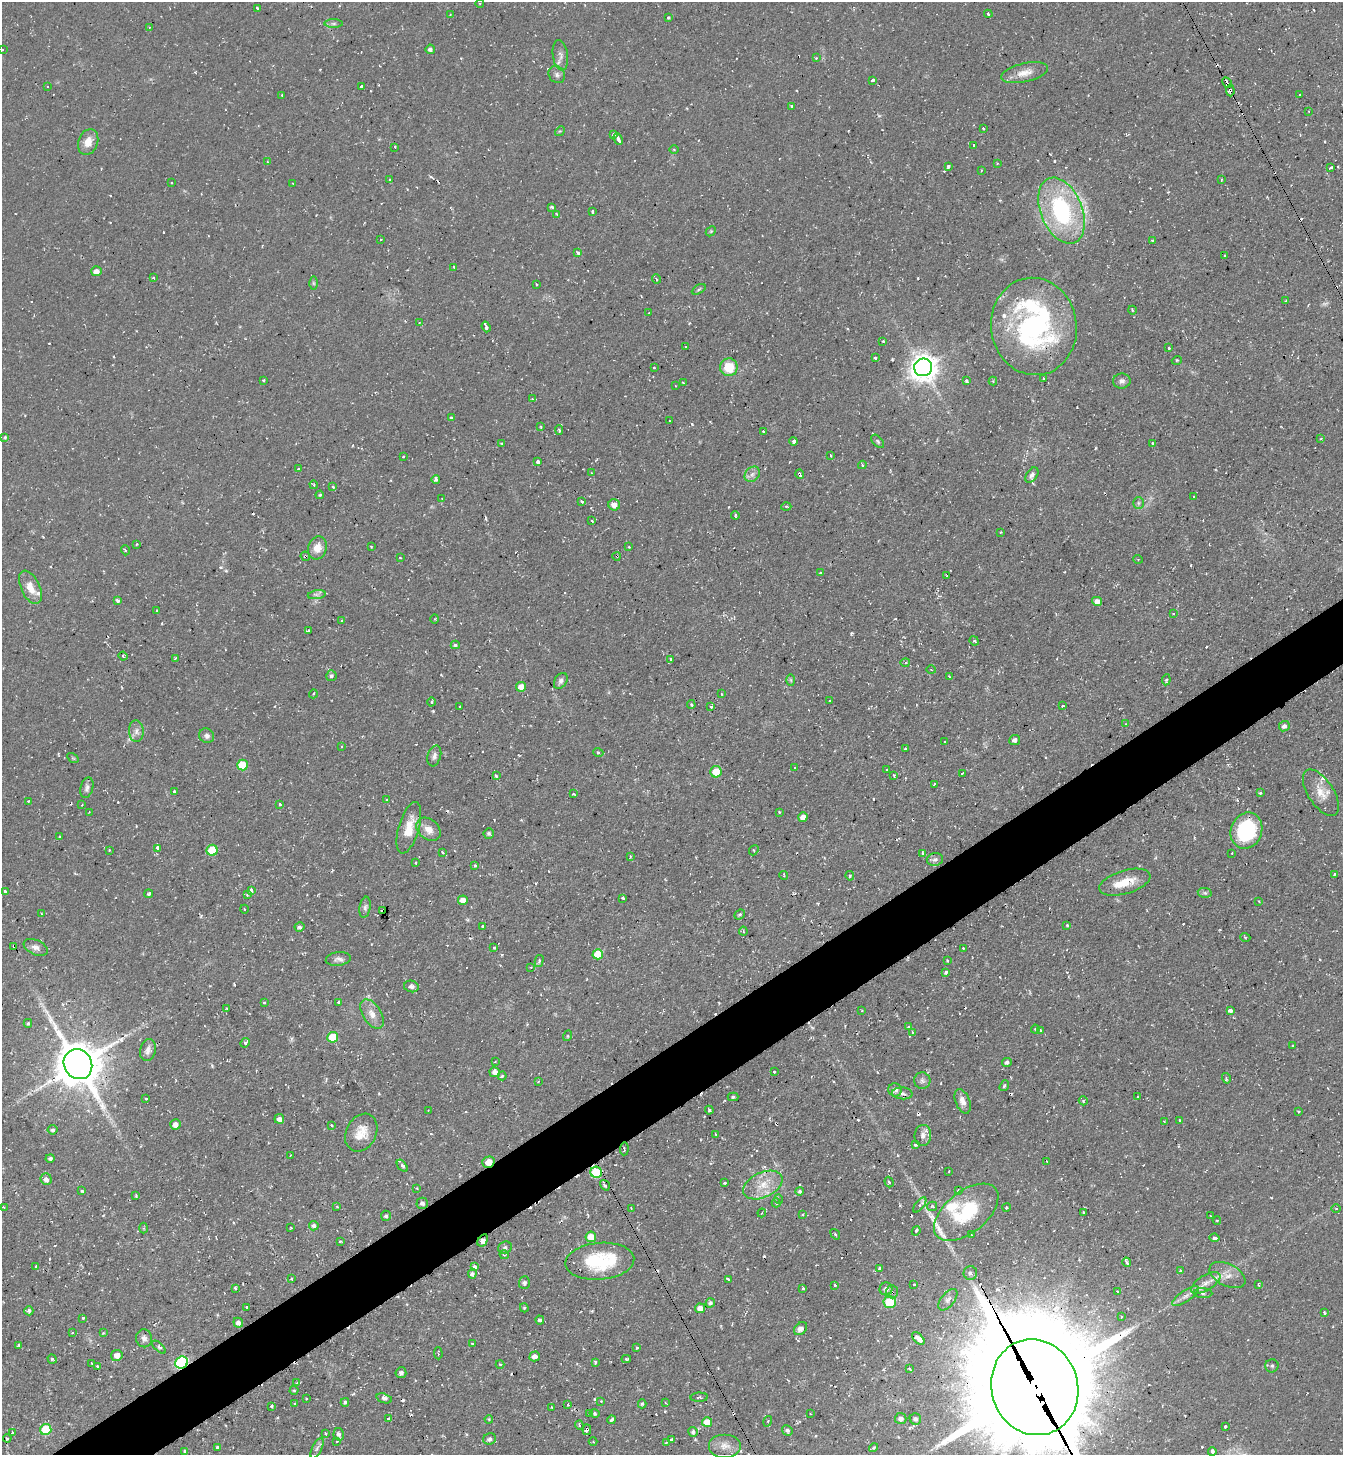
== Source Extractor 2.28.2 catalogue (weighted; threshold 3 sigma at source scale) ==
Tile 7 of 4 x 4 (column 3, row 2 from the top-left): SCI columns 2835-4175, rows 2910-4362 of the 5806 x 5816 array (HDU 1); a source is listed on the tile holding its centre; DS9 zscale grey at full resolution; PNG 1345 x 1457 px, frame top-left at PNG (2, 2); each listed source drawn as its Kron ellipse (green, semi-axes under 4 px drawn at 4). Shown black and unused: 4% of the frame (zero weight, under 2 of 3 exposures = <1% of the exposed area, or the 3 px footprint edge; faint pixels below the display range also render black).
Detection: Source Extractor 2.28.2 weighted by HDU 2 'WHT'; one run over the whole footprint, this tile lists its part. Background 0.0591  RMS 0.0061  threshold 0.0274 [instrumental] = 3 sigma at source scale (4.5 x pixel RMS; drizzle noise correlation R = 1.50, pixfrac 1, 0.05/0.05 arcsec/px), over >= 5 px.
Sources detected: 509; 2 too faint to see at this stretch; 68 cosmic-ray / hot-pixel residue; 2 long thin detections or spike segments (spike, bleed or trail) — neither listed nor drawn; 11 inside a brighter listed object's ellipse — not listed separately; the other 426 listed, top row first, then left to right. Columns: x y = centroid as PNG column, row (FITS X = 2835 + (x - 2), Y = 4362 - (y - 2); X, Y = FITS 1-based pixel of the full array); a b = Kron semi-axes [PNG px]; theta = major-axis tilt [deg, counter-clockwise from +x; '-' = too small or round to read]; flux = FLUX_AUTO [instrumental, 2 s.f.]
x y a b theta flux
480 3 4 3 - 0.61
257 8 3 3 - 3.5
988 14 4 3 - 1.8
450 15 3 2 - 0.48
668 18 3 3 - 1
334 24 9 4 0 1.6
149 27 3 3 - 0.64
430 49 4 4 - 1.9
2 50 3 3 - 0.83
560 55 15 7 -82 3.4
816 58 4 3 - 0.54
1025 73 24 9 13 7.3
557 75 9 7 -52 2.1
872 80 4 3 - 1.6
1227 83 6 3 -63 2.5
47 86 3 3 - 4
361 86 3 3 - 2
1230 91 6 4 -88 2.6
282 95 3 3 - 0.69
1300 95 3 2 - 0.55
791 106 3 2 - 1
1308 111 3 2 - 0.41
983 129 3 3 - 2.8
560 131 5 4 - 0.63
614 135 4 4 - 4.8
618 139 6 3 -63 4.2
88 142 13 9 69 7
974 145 3 3 - 1.9
395 147 3 3 - 4.3
674 149 4 3 - 0.53
268 162 4 3 - 0.49
997 163 3 3 - 0.59
948 166 3 3 - 4.1
1331 167 4 3 - 2.6
981 170 3 2 - 0.47
390 180 3 3 - 0.78
1221 180 3 2 - 0.55
171 183 3 2 - 0.57
293 184 3 2 - 0.46
552 207 4 3 - 1.1
592 211 4 3 - 1.8
1061 211 34 21 -68 77
557 215 4 3 - 1.3
711 231 5 4 - 0.82
381 240 3 2 - 0.71
1152 241 3 2 - 0.75
578 253 4 3 - 1.7
1224 256 3 3 - 1.6
454 267 3 2 - 1.1
96 271 5 5 - 4.5
153 278 3 3 - 0.75
657 279 4 3 - 0.67
313 283 6 4 -89 1
536 284 3 3 - 0.98
699 289 8 3 30 0.9
1285 301 3 2 - 0.5
1132 310 4 3 - 0.6
649 313 3 2 - 0.98
419 323 2 2 - 0.39
1034 326 49 42 -81 130
486 327 5 3 - 2.9
883 341 3 3 - 0.63
686 347 2 2 - 0.48
1169 348 3 3 - 1.2
875 358 3 3 - 1.7
1177 360 5 3 - 0.62
729 367 9 8 - 14
923 367 9 9 - 780
654 368 3 2 - 0.66
1044 378 3 3 - 0.93
264 380 3 3 - 0.99
966 381 3 3 - 1.8
993 381 4 4 - 0.6
1122 381 9 7 9 2.6
683 383 3 2 - 0.62
676 386 3 2 - 0.37
532 399 2 2 - 0.42
451 418 4 3 - 0.9
670 421 2 2 - 0.47
541 427 4 2 - 0.54
559 430 5 3 - 1.3
763 431 3 3 - 1.1
5 437 3 3 - 0.76
1321 439 3 2 - 0.88
794 441 4 3 - 4.5
878 441 8 5 -45 1.1
1153 443 4 3 - 0.81
502 444 3 3 - 0.74
403 456 3 2 - 0.54
831 456 3 3 - 1.2
538 462 4 4 - 6.3
862 465 4 3 - 1.4
298 469 3 3 - 2
591 473 4 2 - 0.44
752 474 8 6 45 2.6
800 474 5 3 - 2
1032 475 8 5 58 2
436 479 4 4 - 1.9
314 485 4 3 - 0.67
333 487 3 3 - 1.7
320 495 4 3 - 0.79
1194 497 3 2 - 0.66
442 499 3 2 - 0.33
582 501 3 3 - 2.9
1138 503 6 5 - 1.3
614 505 6 5 - 4.6
786 506 5 3 - 0.76
735 515 4 3 - 1.3
592 521 3 2 - 0.81
1001 532 2 2 - 0.53
137 544 3 3 - 0.69
371 547 3 2 - 0.6
629 547 3 2 - 0.46
317 548 12 9 73 7.1
125 550 5 3 - 0.73
305 556 5 4 - 1.4
617 556 4 3 - 0.58
400 557 3 2 - 0.51
1138 559 5 3 - 0.55
821 573 3 2 - 0.83
947 576 2 2 - 0.56
30 587 18 9 -65 8.2
317 595 9 4 8 1.8
118 601 3 3 - 2.6
1097 601 5 4 - 3.7
157 611 3 2 - 0.58
1173 613 3 2 - 0.55
435 619 4 3 - 0.53
342 621 3 2 - 0.66
308 631 4 3 - 1.3
974 641 5 4 - 1
455 645 4 4 - 1
123 656 4 4 - 1.1
175 658 3 2 - 0.79
671 659 3 3 - 0.94
905 663 4 4 - 0.94
931 670 4 3 - 0.57
331 676 5 5 - 1.5
949 677 3 3 - 1.4
791 680 6 4 -88 0.91
1166 680 5 4 - 1.3
561 681 9 6 59 2.1
521 687 5 5 - 5.8
313 694 4 3 - 0.84
721 694 3 2 - 0.56
830 701 3 3 - 1.1
432 702 4 4 - 0.88
691 705 4 3 - 0.83
1063 706 3 2 - 0.7
460 707 3 2 - 0.81
711 707 3 3 - 1.2
1126 724 3 2 - 0.66
1284 726 5 5 - 1.8
136 731 11 7 -87 3
207 736 8 7 - 2.3
1015 740 6 5 - 2.1
944 741 2 2 - 0.58
341 746 3 3 - 1
905 749 3 3 - 1.5
598 752 5 3 - 0.62
434 756 11 6 72 2.4
73 758 6 4 -32 0.7
242 765 5 5 - 19
795 768 3 3 - 1.1
887 770 3 3 - 1.3
716 772 5 5 - 12
962 774 4 3 - 1.4
894 775 3 3 - 0.83
496 776 3 3 - 0.96
935 784 3 3 - 0.64
87 788 10 6 75 2.2
174 791 3 3 - 1.1
1260 793 3 3 - 0.74
1321 793 26 12 -57 9.6
573 794 3 3 - 1
387 800 3 3 - 2.6
28 801 3 2 - 0.56
82 805 3 2 - 0.56
280 805 3 3 - 3.3
89 812 3 3 - 0.39
779 812 3 2 - 0.5
803 817 5 4 - 3.8
409 828 26 10 74 12
428 829 13 10 -40 6.5
1246 831 18 15 67 49
489 833 5 5 - 1.1
59 836 2 2 - 0.57
158 848 4 4 - 5.6
109 850 3 2 - 0.45
212 850 5 5 - 22
754 850 5 4 - 0.82
442 852 4 2 - 0.58
923 853 3 3 - 2.9
1232 853 3 2 - 0.44
630 856 4 2 - 0.52
935 859 8 6 10 2
415 862 2 2 - 0.59
475 866 3 3 - 1.3
1334 874 3 3 - 0.87
784 875 4 3 - 0.75
850 876 5 4 - 1.3
1125 882 26 11 17 13
251 890 4 3 - 2.8
5 891 3 3 - 2.2
1205 893 7 5 -11 1.2
149 894 4 3 - 0.97
247 894 4 3 - 0.82
623 898 3 3 - 1.2
463 900 5 4 - 4.9
1259 901 4 2 - 0.59
365 907 10 5 80 1.8
244 909 4 3 - 0.49
383 910 3 3 - 1.2
41 913 3 2 - 0.51
739 914 5 4 - 1.1
1067 925 3 2 - 0.66
299 927 5 4 - 1.6
483 927 4 4 - 2.2
743 931 4 4 - 0.8
1245 937 5 3 - 0.57
14 946 4 2 - 0.95
36 947 13 7 -23 3.3
494 948 3 3 - 0.87
963 948 3 2 - 0.47
598 954 5 5 - 14
338 959 12 6 7 2.6
539 961 6 4 76 1.2
947 961 3 2 - 0.73
531 967 3 3 - 0.65
946 972 3 3 - 2.1
411 986 7 6 - 2.1
264 1002 4 2 - 0.6
338 1002 3 3 - 1.3
226 1008 2 2 - 0.49
1230 1010 4 3 - 6.5
862 1011 3 2 - 0.55
372 1014 16 9 -58 6.1
28 1023 4 3 - 0.89
908 1027 4 3 - 0.89
1035 1029 4 4 - 0.61
1040 1030 3 3 - 0.57
912 1032 4 3 - 0.63
567 1036 5 3 - 0.61
333 1037 5 5 - 18
245 1043 5 3 - 1.2
1292 1046 3 2 - 1
148 1050 11 8 76 3.3
495 1062 3 2 - 0.49
1007 1062 5 4 - 1.7
78 1064 15 13 -57 2500
495 1072 5 5 - 3.6
774 1072 3 3 - 0.98
502 1076 4 4 - 0.85
1226 1078 5 3 - 0.71
922 1081 8 8 - 2.2
538 1082 4 2 - 0.45
1004 1086 6 4 51 1.1
895 1090 7 6 - 2.5
902 1093 10 6 -4 2.2
733 1097 5 4 - 0.97
1138 1097 4 3 - 0.67
146 1099 3 2 - 0.78
963 1101 13 7 -69 3.9
1083 1101 5 4 - 0.98
428 1110 3 2 - 0.4
709 1110 4 3 - 1.5
1298 1111 4 2 - 0.54
279 1119 5 4 - 2.6
1180 1120 3 3 - 1.8
1164 1121 3 2 - 0.5
175 1125 5 5 - 3.2
331 1125 3 3 - 1.2
52 1130 5 4 - 1.5
361 1133 20 15 61 10
715 1134 4 2 - 0.5
923 1135 10 8 84 3.1
916 1145 4 3 - 0.99
624 1149 6 2 86 0.68
290 1155 3 2 - 0.48
50 1158 4 4 - 1.6
488 1162 6 5 - 6.7
1047 1162 4 2 - 0.78
402 1166 7 3 -52 1.3
949 1171 3 2 - 0.46
596 1172 6 5 - 36
46 1179 6 5 - 2.9
889 1182 5 3 - 1
724 1183 3 3 - 1.6
605 1185 6 3 -56 2.2
763 1185 21 12 25 12
417 1188 3 3 - 0.9
958 1190 4 3 - 0.95
82 1191 3 3 - 1.5
800 1191 4 4 - 1.2
136 1196 3 3 - 0.56
779 1199 5 4 - 1.1
422 1203 6 5 - 1.7
776 1203 4 4 - 0.87
920 1205 9 4 51 2.9
337 1206 4 3 - 0.63
932 1206 5 4 - 0.86
3 1207 3 2 - 0.54
1007 1207 4 3 - 1
631 1208 3 3 - 0.43
1336 1208 4 3 - 0.59
966 1212 38 20 39 37
1084 1212 3 2 - 0.82
762 1213 4 4 - 1.2
802 1215 4 3 - 0.56
386 1216 5 5 - 1.5
1211 1216 3 2 - 0.37
1217 1220 4 3 - 0.61
314 1226 5 4 - 1.8
291 1227 4 3 - 0.54
144 1228 5 3 - 0.79
916 1231 4 4 - 1
835 1234 6 3 -54 0.84
971 1235 3 2 - 0.6
591 1237 5 5 - 9.3
1215 1238 5 3 - 2.2
483 1240 6 4 57 2.5
340 1242 4 3 - 0.58
505 1248 7 6 - 1.8
504 1255 4 3 - 0.85
600 1261 34 18 5 43
1127 1262 5 2 - 1.7
36 1266 3 3 - 0.89
475 1267 4 3 - 4.2
880 1268 4 3 - 1.5
1180 1271 4 3 - 0.83
970 1273 7 7 - 2
472 1274 5 4 - 1.6
1227 1275 19 11 -26 7
291 1279 3 3 - 0.55
728 1280 3 3 - 2.3
524 1283 6 5 - 1.5
1206 1283 16 7 31 5.7
914 1284 3 3 - 1.8
835 1285 3 3 - 0.89
1259 1285 3 3 - 1.2
235 1288 3 3 - 1.3
803 1288 3 3 - 4.5
886 1289 6 6 - 2.4
1117 1291 2 2 - 0.68
892 1292 6 5 - 1.9
1203 1293 9 5 -1 1.6
1186 1296 15 5 36 3.6
948 1300 12 6 51 3.2
890 1302 6 6 - 27
710 1303 5 4 - 1.6
247 1307 3 3 - 1.1
524 1308 5 4 - 0.74
700 1308 5 4 - 3.9
29 1311 4 4 - 1.4
1324 1312 4 3 - 1
1121 1317 3 3 - 0.89
83 1318 3 3 - 0.82
540 1320 4 4 - 1.8
238 1323 5 4 - 2.5
801 1329 7 5 42 3.6
72 1333 3 3 - 0.64
103 1333 4 3 - 0.47
144 1338 9 8 - 2.7
918 1338 7 4 -43 9.6
472 1344 3 2 - 0.79
19 1345 3 3 - 1.8
159 1347 8 4 -44 1.4
637 1348 3 3 - 2.4
438 1353 6 2 -86 0.61
117 1355 6 5 - 4.6
535 1356 5 5 - 3.8
52 1359 5 3 - 1.1
626 1359 5 4 - 1
595 1362 4 3 - 0.98
91 1363 4 2 - 0.48
182 1363 6 6 - 90
500 1364 4 3 - 0.69
97 1366 3 3 - 1.2
1272 1366 6 6 - 1.5
909 1369 4 3 - 2
401 1373 5 5 - 1.8
297 1383 4 4 - 0.63
1035 1387 48 43 -72 19000
294 1390 4 4 - 0.72
699 1397 9 4 2 1.1
384 1398 8 4 -17 2.1
306 1399 3 3 - 1.4
601 1401 2 2 - 0.46
345 1402 4 3 - 1.1
666 1403 4 2 - 0.56
295 1404 3 3 - 0.72
568 1404 3 2 - 0.73
642 1404 4 4 - 1
271 1406 3 3 - 0.82
551 1407 3 2 - 0.45
590 1413 4 3 - 1.2
595 1413 5 4 - 0.95
810 1414 3 2 - 0.49
389 1419 4 3 - 8.8
489 1419 4 3 - 0.64
901 1419 6 5 - 2.5
915 1419 6 5 - 1.8
612 1420 4 3 - 1.4
768 1421 5 3 - 0.61
707 1422 5 5 - 9.6
579 1425 4 4 - 0.99
1225 1427 3 3 - 2.4
46 1430 5 5 - 26
587 1430 5 3 - 3.6
787 1430 6 4 -49 1.5
12 1432 3 3 - 2.3
693 1432 5 4 - 1.7
325 1433 3 3 - 1.7
339 1434 6 5 - 2.2
7 1438 4 3 - 0.77
490 1439 6 5 - 2
671 1440 4 3 - 1.6
337 1441 3 2 - 0.62
593 1442 4 3 - 0.58
666 1442 3 2 - 1
725 1446 16 12 0 5.7
218 1447 3 3 - 1.9
317 1448 11 5 64 1.8
874 1448 5 3 - 1.1
1212 1451 4 3 - 3.4
185 1452 4 3 - 3.7
Overlapping masked pixels (flux is a lower limit): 18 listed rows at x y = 1227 83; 1230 91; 1034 326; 800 474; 305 556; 617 556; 383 910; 14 946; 78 1064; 488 1162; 596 1172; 605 1185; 763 1185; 483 1240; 892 1292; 182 1363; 1035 1387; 587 1430
Isophote crosses this tile's border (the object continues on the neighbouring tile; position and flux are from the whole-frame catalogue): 2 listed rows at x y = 2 50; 1035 1387
Unlisted compact peaks at least as high as the median listed source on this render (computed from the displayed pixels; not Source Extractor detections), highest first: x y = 595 1399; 433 711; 221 567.